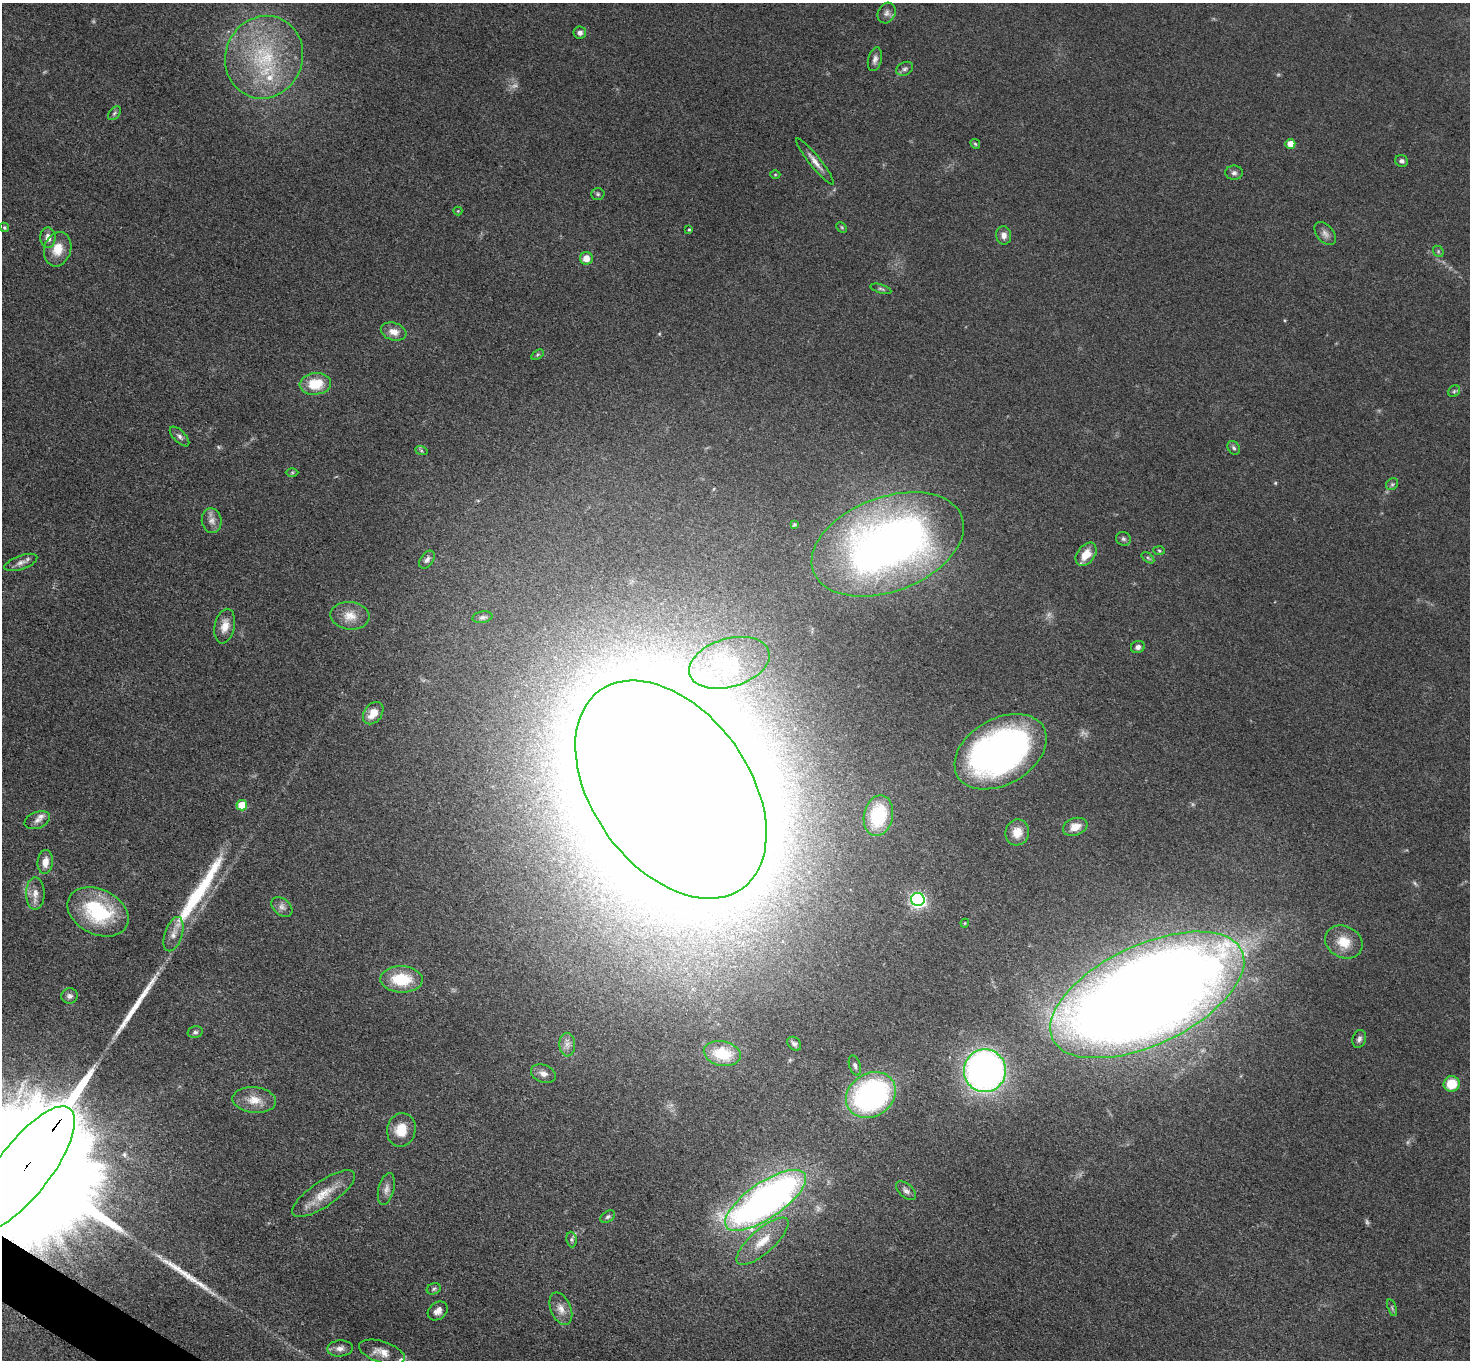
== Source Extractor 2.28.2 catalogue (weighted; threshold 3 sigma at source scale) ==
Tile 7 of 4 x 4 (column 3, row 2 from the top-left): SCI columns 2949-4416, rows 2879-4236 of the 5892 x 5896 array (HDU 1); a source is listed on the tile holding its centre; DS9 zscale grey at full resolution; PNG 1472 x 1362 px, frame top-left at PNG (2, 3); each listed source drawn as its Kron ellipse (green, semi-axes under 4 px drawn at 4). Shown black and unused: <1% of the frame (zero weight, under 3 of 5 exposures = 1% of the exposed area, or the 3 px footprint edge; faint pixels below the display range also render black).
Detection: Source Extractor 2.28.2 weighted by HDU 2 'WHT'; one run over the whole footprint, this tile lists its part. Background 0.0484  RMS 0.0054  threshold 0.0241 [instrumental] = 3 sigma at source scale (4.5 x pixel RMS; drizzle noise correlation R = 1.50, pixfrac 1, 0.05/0.05 arcsec/px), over >= 5 px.
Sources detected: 110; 10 too faint to see at this stretch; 4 long thin detections or spike segments (spike, bleed or trail) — neither listed nor drawn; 4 inside a brighter listed object's ellipse — not listed separately; the other 92 listed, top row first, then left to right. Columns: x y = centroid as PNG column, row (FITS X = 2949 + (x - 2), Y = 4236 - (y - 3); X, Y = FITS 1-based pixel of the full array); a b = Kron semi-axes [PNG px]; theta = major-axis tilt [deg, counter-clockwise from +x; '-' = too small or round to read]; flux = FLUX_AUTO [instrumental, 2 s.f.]
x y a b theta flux
887 13 11 8 63 2.4
580 33 6 6 - 2.4
264 57 42 38 65 55
875 59 12 6 74 2.3
905 69 9 6 27 1.5
114 113 8 5 51 1.1
975 144 5 4 - 0.71
1290 144 5 5 - 5.8
815 161 29 5 -51 4.5
1402 161 6 6 - 1.6
1234 173 9 7 0 1.9
775 174 5 3 - 0.53
598 194 7 5 -2 1
458 211 4 4 - 0.5
4 227 5 4 - 0.93
842 227 6 4 -46 0.66
689 230 4 3 - 0.63
1325 234 13 8 -51 2.8
1004 235 9 7 -83 3.4
48 238 10 7 -89 3.8
58 249 17 13 74 9.1
1438 251 6 4 -48 0.87
586 258 6 6 - 5.7
881 289 11 4 -16 1
394 332 13 8 -16 4.8
537 355 7 4 32 0.82
315 384 15 11 7 16
1454 391 6 5 - 0.96
180 436 12 6 -45 1.9
1234 448 7 5 -53 1.2
421 450 6 4 -20 0.81
292 472 6 4 0 0.78
1392 484 6 5 - 1.1
212 521 12 10 -80 3.6
794 525 4 3 - 0.78
1123 539 7 6 - 1.3
888 544 79 47 20 350
1159 550 6 4 -3 0.7
1086 554 13 8 54 8.2
1148 558 7 4 -37 0.96
427 560 10 6 54 2
21 562 17 7 20 3.1
350 616 19 14 -6 7.9
482 617 10 5 10 1.6
225 626 17 10 78 6.2
1138 647 7 6 - 1.9
729 663 41 24 16 35
373 713 12 9 53 7.6
1000 752 49 33 30 240
671 790 122 78 -54 8900
242 805 5 5 - 13
878 816 20 14 78 31
37 820 13 8 21 3
1075 827 12 8 20 6.1
1017 832 13 11 73 6.8
45 862 12 7 85 5.7
35 893 16 9 89 4.8
918 900 7 6 - 140
282 907 12 8 -42 2.6
98 912 32 22 -26 47
965 923 4 4 - 0.51
173 934 18 8 72 4.7
1344 942 19 16 -26 11
401 979 21 13 -2 21
1147 995 104 50 25 1500
69 996 8 7 - 2
195 1032 8 6 14 1.3
1359 1039 9 6 73 2
794 1044 8 6 -45 1.9
567 1045 12 8 -88 3.3
722 1054 19 12 -11 19
855 1066 10 5 -72 1.6
985 1071 21 21 - 260
543 1074 13 8 -21 3.3
1452 1084 8 7 - 13
871 1095 26 21 32 120
254 1100 22 13 -5 8.7
401 1130 17 14 77 11
25 1168 74 26 53 76000
386 1189 16 8 76 3.4
906 1191 12 7 -41 2.1
324 1194 37 12 34 13
766 1200 47 18 34 310
608 1217 8 5 32 1.1
571 1239 8 5 -84 1.3
762 1241 33 12 41 12
434 1289 7 5 23 1.1
1392 1308 9 4 -72 0.92
561 1309 17 10 -67 4.8
438 1311 11 8 38 3.5
340 1348 13 8 5 3.3
382 1352 24 10 -18 6.8
Overlapping masked pixels (flux is a lower limit): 1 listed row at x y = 25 1168
Isophote crosses this tile's border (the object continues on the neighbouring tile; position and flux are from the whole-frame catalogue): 1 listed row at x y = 25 1168